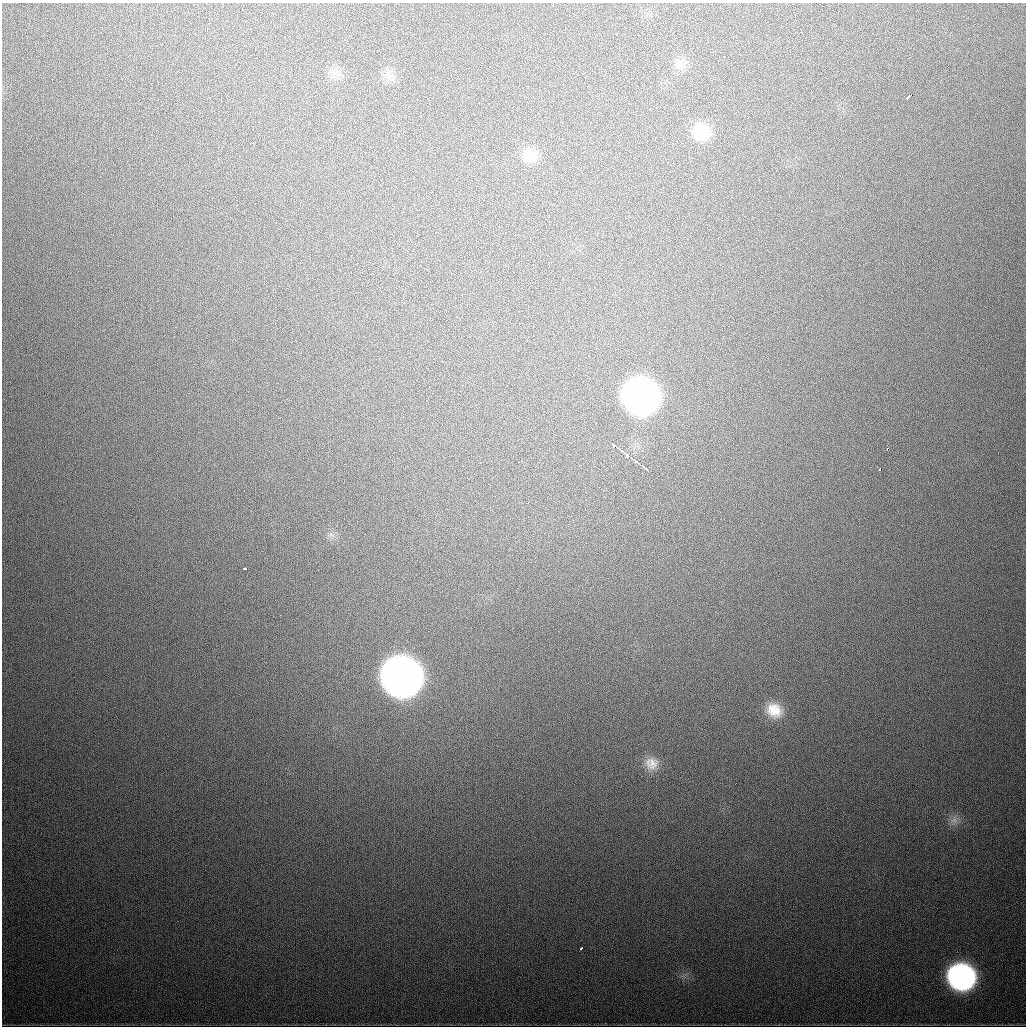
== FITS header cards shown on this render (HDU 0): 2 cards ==
NAXIS1  =                 1024
NAXIS2  =                 1024

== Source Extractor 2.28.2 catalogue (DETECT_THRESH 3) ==
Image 1024 x 1024 px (HDU 0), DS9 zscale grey, 1 PNG px = 1 image px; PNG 1028 x 1028 px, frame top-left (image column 1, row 1024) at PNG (2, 3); no overlay
Background 586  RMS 19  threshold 57.1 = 3 sigma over >= 5 px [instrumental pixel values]
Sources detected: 23; all 23 listed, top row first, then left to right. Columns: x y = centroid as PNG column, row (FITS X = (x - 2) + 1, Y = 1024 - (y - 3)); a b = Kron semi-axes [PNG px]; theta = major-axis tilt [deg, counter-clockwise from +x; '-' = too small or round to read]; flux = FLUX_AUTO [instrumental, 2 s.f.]
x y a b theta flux
680 64 15 12 -10 1.2e+04
336 72 9 5 19 6.4e+03
389 75 14 9 -23 1.0e+04
909 95 6 4 51 1.7e+04
701 132 22 19 -52 3.9e+04
530 156 21 18 -25 2.4e+04
640 396 22 21 - 1.0e+06
614 446 6 3 -29 1.6e+04
887 449 3 2 - 4.1e+03
623 452 6 3 -36 6.5e+03
628 456 3 3 - 1.3e+04
631 458 4 2 - 4.4e+03
636 461 5 3 - 6.8e+03
645 468 12 2 -38 7.6e+03
880 469 3 3 - 1.3e+04
331 535 7 4 -18 3.4e+03
244 568 3 3 - 2.6e+03
401 677 23 21 -36 2.3e+06
774 710 21 17 -40 3.0e+04
651 763 18 17 - 1.9e+04
954 820 10 8 18 7.8e+03
581 948 4 3 - 3.8e+03
961 977 20 18 -25 3.9e+05